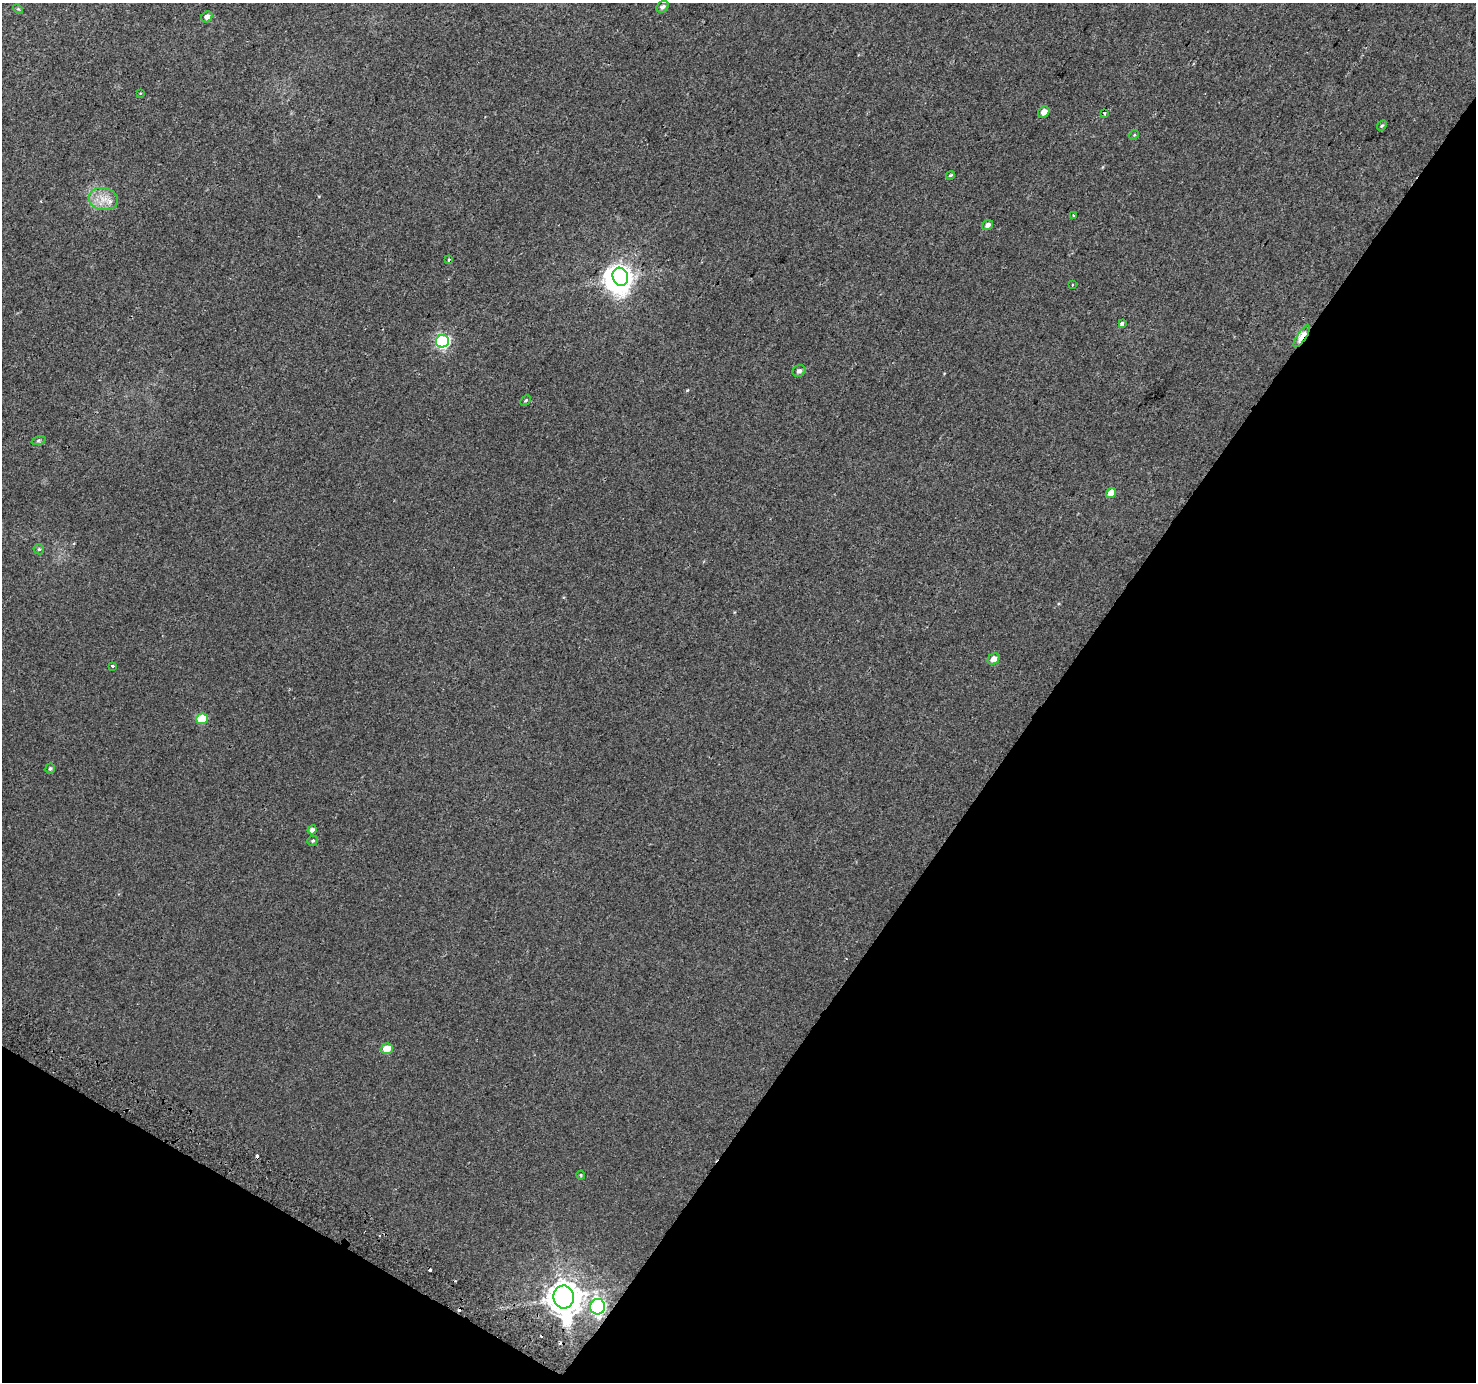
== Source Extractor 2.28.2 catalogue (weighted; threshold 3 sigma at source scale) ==
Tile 15 of 4 x 4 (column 3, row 4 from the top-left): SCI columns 2978-4451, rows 291-1670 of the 5947 x 6033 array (HDU 1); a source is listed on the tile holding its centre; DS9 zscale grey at full resolution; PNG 1478 x 1384 px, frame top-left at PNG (2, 3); each listed source drawn as its Kron ellipse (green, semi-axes under 4 px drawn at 4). Shown black and unused: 34% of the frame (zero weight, under 2 of 3 exposures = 2% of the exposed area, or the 3 px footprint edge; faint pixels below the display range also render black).
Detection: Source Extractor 2.28.2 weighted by HDU 2 'WHT'; one run over the whole footprint, this tile lists its part. Background 0.00369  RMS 0.0038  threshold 0.0172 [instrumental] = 3 sigma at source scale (4.5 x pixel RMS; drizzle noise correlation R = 1.50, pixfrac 1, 0.0396/0.0396 arcsec/px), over >= 5 px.
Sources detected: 41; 1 inside a brighter object's white glare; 7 cosmic-ray / hot-pixel residue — neither listed nor drawn; the other 33 listed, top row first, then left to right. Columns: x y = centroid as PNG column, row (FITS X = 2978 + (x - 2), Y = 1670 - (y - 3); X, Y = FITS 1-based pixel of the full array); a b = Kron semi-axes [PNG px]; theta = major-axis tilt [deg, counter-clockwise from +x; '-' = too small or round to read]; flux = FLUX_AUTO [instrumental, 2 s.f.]
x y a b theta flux
663 7 6 5 - 1.2
18 9 6 3 -43 0.41
207 17 6 5 - 1.8
140 93 2 2 - 0.32
1044 112 6 5 - 2.5
1105 113 3 2 - 0.42
1382 126 5 4 - 0.51
1134 135 5 4 - 0.34
950 175 4 3 - 0.6
103 199 15 11 -10 4.9
1074 216 4 3 - 0.34
987 225 6 4 37 1.4
449 260 3 3 - 0.53
620 277 9 7 -69 210
1072 285 3 3 - 0.66
1122 324 4 3 - 1.9
1302 336 13 4 57 9.4
442 341 7 6 - 53
799 371 7 6 - 1.2
526 400 6 3 45 0.43
38 440 7 3 19 0.51
1111 493 5 4 - 3.8
39 549 5 5 - 0.52
994 659 6 5 - 2.6
112 666 3 3 - 0.86
202 719 6 5 - 11
50 768 5 4 - 0.61
312 830 5 4 - 1.2
313 841 5 5 - 0.57
387 1048 6 5 - 5.7
581 1175 4 4 - 0.36
564 1297 11 10 - 750
598 1307 8 7 - 93
Overlapping masked pixels (flux is a lower limit): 2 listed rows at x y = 1302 336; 598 1307